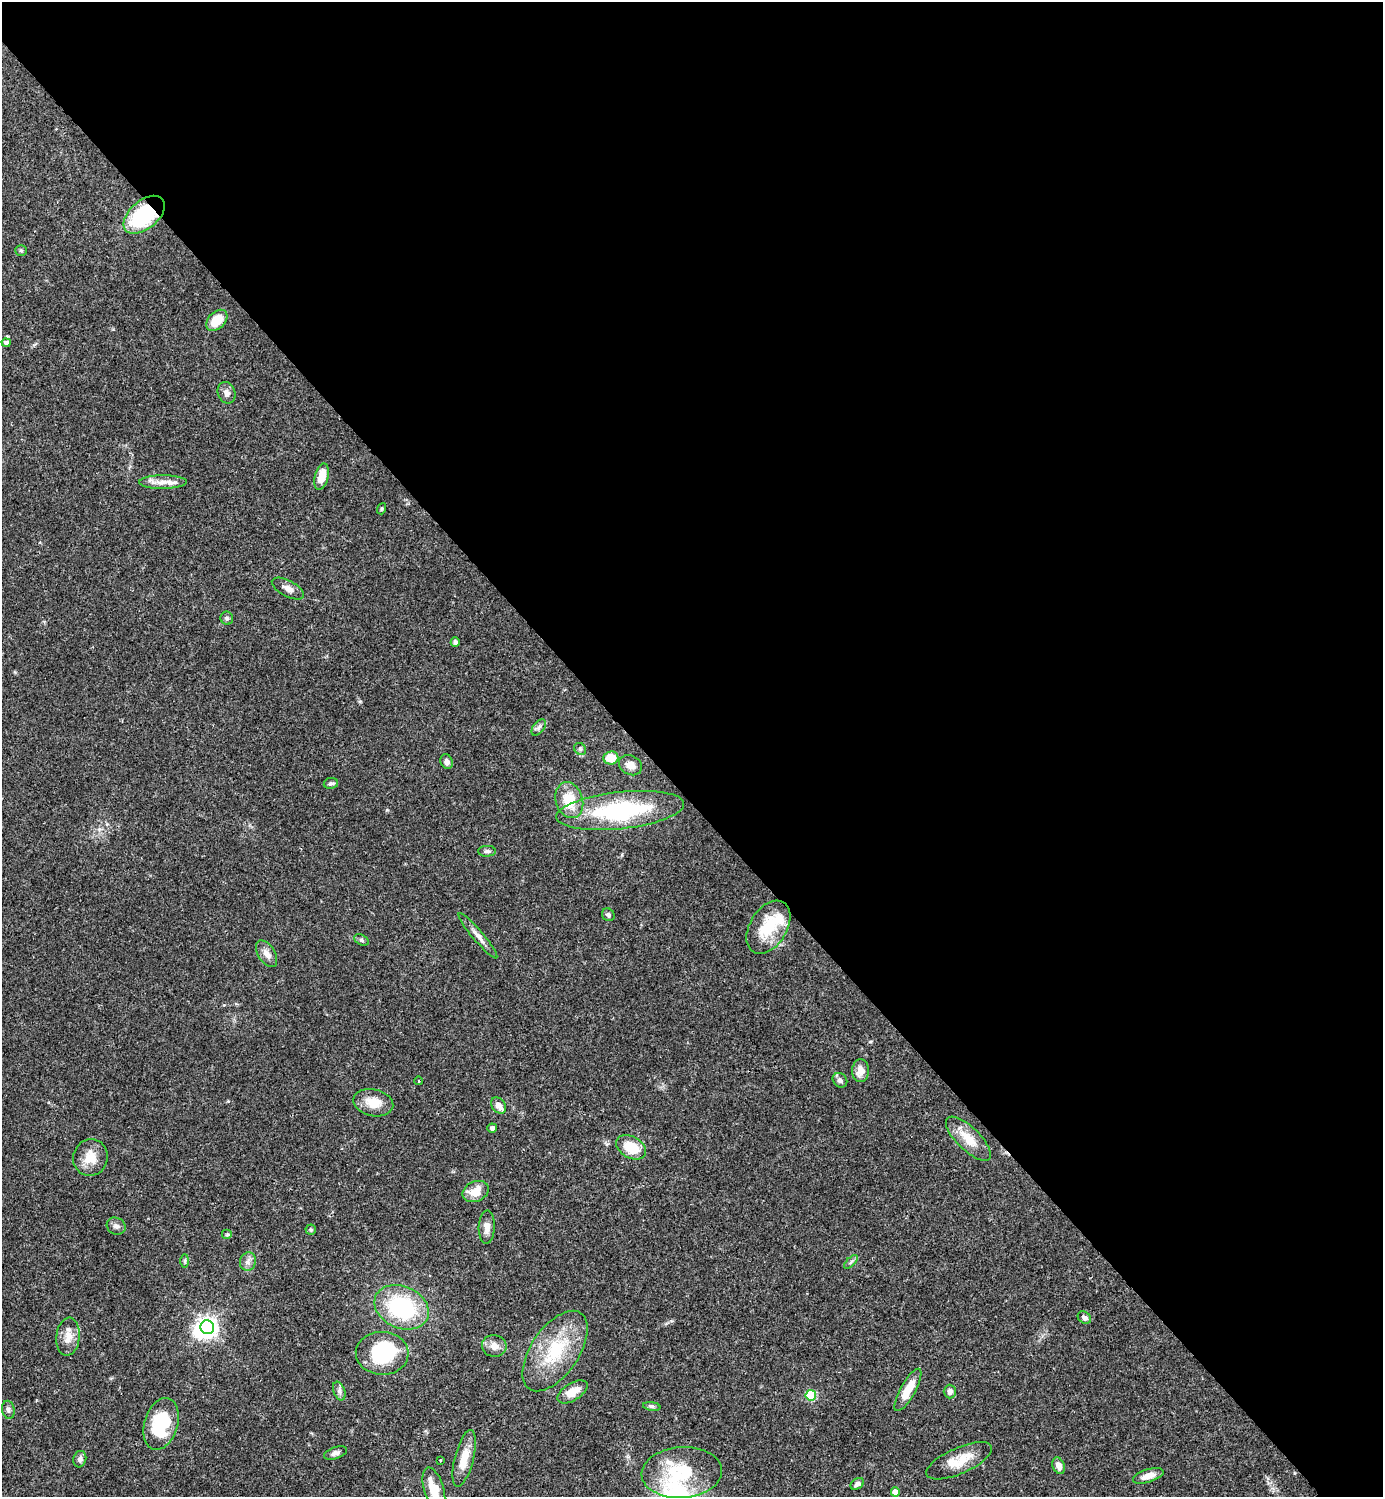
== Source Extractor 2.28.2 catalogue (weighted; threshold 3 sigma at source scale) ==
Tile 3 of 4 x 4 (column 3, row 1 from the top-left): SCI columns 3064-4444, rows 4487-5981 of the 5984 x 5985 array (HDU 1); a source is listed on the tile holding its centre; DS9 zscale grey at full resolution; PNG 1385 x 1499 px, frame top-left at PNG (2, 2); each listed source drawn as its Kron ellipse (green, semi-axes under 4 px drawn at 4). Shown black and unused: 54% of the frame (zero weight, under 3 of 4 exposures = <1% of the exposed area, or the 3 px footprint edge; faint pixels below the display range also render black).
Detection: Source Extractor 2.28.2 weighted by HDU 2 'WHT'; one run over the whole footprint, this tile lists its part. Background 0.0386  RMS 0.0026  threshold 0.0118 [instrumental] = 3 sigma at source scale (4.5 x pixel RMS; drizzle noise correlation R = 1.50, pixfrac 1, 0.05/0.05 arcsec/px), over >= 5 px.
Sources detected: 72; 3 inside a brighter object's white glare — neither listed nor drawn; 1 inside a brighter listed object's ellipse — not listed separately; the other 68 listed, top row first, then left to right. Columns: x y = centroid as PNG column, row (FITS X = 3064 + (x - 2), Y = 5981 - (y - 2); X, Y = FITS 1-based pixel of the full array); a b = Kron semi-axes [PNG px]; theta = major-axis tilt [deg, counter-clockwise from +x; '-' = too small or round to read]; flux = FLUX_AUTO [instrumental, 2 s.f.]
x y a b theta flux
144 215 24 14 40 21
21 250 6 5 - 0.37
217 320 12 8 44 5.4
6 342 4 4 - 0.75
227 393 11 8 -69 1.4
322 477 13 7 76 3.7
163 482 24 7 1 2.6
382 509 6 3 70 0.32
288 589 18 8 -28 2
227 618 6 6 - 0.54
455 642 5 4 - 0.58
539 728 9 5 53 0.81
580 749 6 5 - 0.55
611 758 7 6 - 5.8
447 762 7 6 - 0.99
630 765 12 9 -29 1.8
331 783 7 5 8 0.57
569 800 18 13 -73 7.1
620 810 64 18 6 30
487 851 9 5 1 0.62
608 915 7 6 - 0.64
768 927 29 18 58 11
478 936 29 5 -50 1.9
361 940 7 5 -27 0.54
267 954 15 8 -58 1.8
861 1071 11 8 89 2.5
840 1080 8 6 -44 1
419 1081 4 3 - 0.21
373 1103 20 13 -13 4.6
499 1106 9 6 -50 2
492 1128 5 4 - 0.69
968 1139 29 11 -44 5.2
631 1147 16 10 -30 6.5
90 1158 18 17 - 4.4
476 1191 14 10 25 4.3
116 1226 10 8 -27 1
487 1227 17 8 88 2.1
311 1230 5 5 - 0.42
227 1234 5 5 - 0.43
185 1261 7 4 90 0.47
248 1262 9 8 - 1.3
851 1262 9 3 45 0.48
402 1307 28 21 -24 24
1084 1318 7 5 -36 0.92
207 1327 7 6 - 150
68 1337 19 11 84 3
494 1346 12 11 - 2
555 1351 46 23 56 16
382 1353 26 21 -3 18
908 1390 24 7 61 5.2
339 1391 10 5 -69 0.86
950 1391 7 6 - 1.4
572 1392 17 8 32 3.8
811 1395 5 5 - 14
652 1406 9 4 -8 0.58
8 1410 9 6 -79 0.77
161 1424 27 16 73 13
335 1453 12 5 19 0.97
464 1458 29 9 75 4.4
80 1459 8 6 77 1
440 1460 2 2 - 0.24
959 1461 35 13 24 5.9
1059 1466 8 6 -69 2
682 1472 40 25 4 16
1148 1476 16 6 17 2.2
857 1484 7 5 31 1
434 1489 22 10 -73 5.3
895 1492 4 4 - 2.2
Overlapping masked pixels (flux is a lower limit): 1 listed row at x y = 144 215
Isophote crosses this tile's border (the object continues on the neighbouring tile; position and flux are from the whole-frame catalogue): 1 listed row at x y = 434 1489